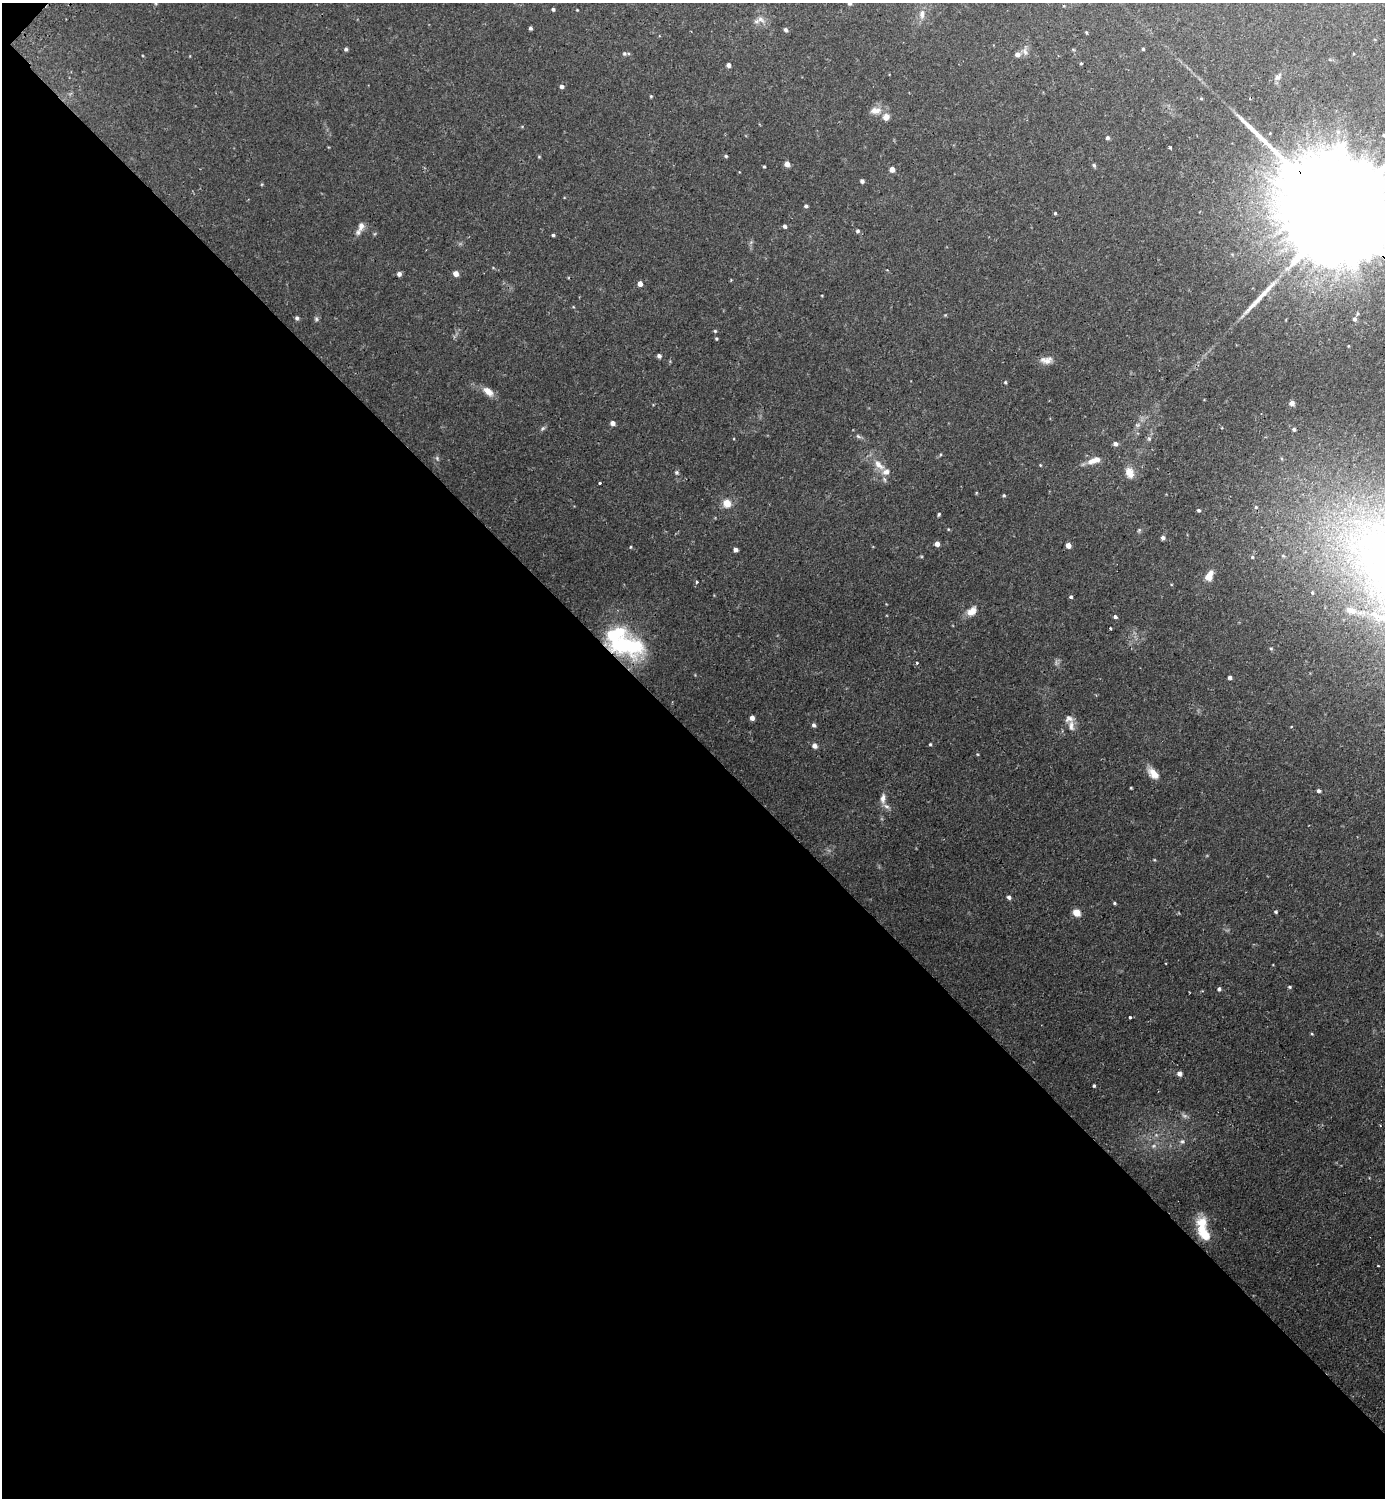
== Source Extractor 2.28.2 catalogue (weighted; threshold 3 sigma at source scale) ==
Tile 9 of 4 x 4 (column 1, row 3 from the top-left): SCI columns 176-1558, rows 1515-3010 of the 6036 x 6033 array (HDU 1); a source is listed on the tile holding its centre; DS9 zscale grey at full resolution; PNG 1387 x 1500 px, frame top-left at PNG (2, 3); no overlay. Shown black and unused: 51% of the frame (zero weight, under 2 of 3 exposures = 3% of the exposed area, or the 3 px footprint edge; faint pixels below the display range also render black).
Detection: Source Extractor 2.28.2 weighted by HDU 2 'WHT'; one run over the whole footprint, this tile lists its part. Background 0.0442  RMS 0.0047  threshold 0.021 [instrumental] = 3 sigma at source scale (4.5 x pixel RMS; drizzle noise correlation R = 1.50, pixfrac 1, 0.05/0.05 arcsec/px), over >= 5 px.
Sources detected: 120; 1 too faint to see at this stretch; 3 inside a brighter object's white glare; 1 long thin detection or spike segment (spike, bleed or trail) — not listed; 6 inside a brighter listed object's ellipse — not listed separately; the other 109 listed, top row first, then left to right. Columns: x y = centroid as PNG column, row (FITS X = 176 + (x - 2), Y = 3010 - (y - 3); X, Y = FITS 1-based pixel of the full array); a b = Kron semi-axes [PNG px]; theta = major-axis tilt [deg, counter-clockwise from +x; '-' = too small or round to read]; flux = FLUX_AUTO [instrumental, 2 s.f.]
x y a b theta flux
849 3 5 4 - 1.1
553 9 4 3 - 0.76
577 10 2 2 - 0.33
922 14 12 7 85 2.6
760 19 13 8 -20 2.8
530 28 4 3 - 0.91
786 30 6 5 - 1.1
346 49 5 4 - 0.83
1143 49 3 3 - 0.66
1025 51 11 7 -71 2
624 54 5 5 - 0.75
1017 54 6 6 - 2
1081 63 5 3 - 0.4
729 65 4 4 - 1.7
1278 77 12 6 52 1.8
561 87 5 5 - 1.3
651 96 4 4 - 0.5
875 111 16 9 -4 3.9
1384 135 5 5 - 0.89
1107 138 4 4 - 0.93
1170 148 3 3 - 0.55
726 156 4 4 - 0.62
539 157 5 3 - 0.43
787 164 5 5 - 3.1
1094 165 5 4 - 0.8
764 167 3 3 - 0.51
892 169 4 4 - 3.7
862 181 4 4 - 1.3
806 206 4 4 - 0.94
1055 213 4 3 - 0.57
1342 215 84 20 -46 40000
361 226 11 7 72 2.5
785 226 5 4 - 1
858 231 5 5 - 0.84
553 235 4 3 - 0.68
456 273 5 5 - 3.6
399 274 5 5 - 1.6
640 284 4 4 - 3.2
945 315 4 4 - 0.42
297 318 5 5 - 1
316 319 7 5 -69 0.83
1354 319 5 5 - 1.3
715 331 4 4 - 0.59
716 339 4 4 - 0.57
659 356 4 4 - 1.4
1046 360 17 9 7 3.4
1005 382 4 4 - 0.51
488 391 15 8 -41 4.1
1292 403 5 5 - 2.3
613 423 5 4 - 2.2
543 428 6 4 44 0.82
1294 429 4 4 - 0.94
858 436 8 5 -30 1
1149 439 6 5 - 0.86
1115 444 5 5 - 1.4
437 458 7 4 -47 0.7
1094 460 16 7 18 5.3
879 465 19 9 -46 5.4
1040 465 4 3 - 0.37
677 472 6 5 - 0.72
1129 472 14 10 -71 4.3
599 483 3 3 - 1.3
1004 495 4 4 - 0.6
727 503 7 7 - 6.4
1256 507 5 5 - 0.57
1199 510 4 4 - 0.82
939 514 5 3 - 0.61
1139 530 6 4 46 0.61
1163 538 5 4 - 1.4
937 544 4 4 - 2.6
1068 545 5 4 - 3.1
630 547 4 3 - 0.39
735 550 4 4 - 1.9
1252 557 5 5 - 0.67
1209 575 13 8 67 4.4
697 581 3 3 - 0.98
1312 593 4 3 - 0.52
1071 597 4 4 - 0.81
1350 610 15 8 -19 3.5
972 611 14 9 44 4.3
1115 617 4 3 - 2.6
1110 628 3 3 - 1
629 645 43 23 -24 36
1271 648 4 4 - 0.55
916 663 3 3 - 1
1230 677 4 4 - 1.3
752 718 4 4 - 2.2
814 725 5 4 - 1.1
1071 726 16 8 -87 2.9
930 744 4 3 - 0.54
814 746 6 6 - 1.9
1153 773 16 9 -44 4.9
1131 788 4 3 - 0.38
1319 791 5 4 - 1.1
883 799 13 6 87 2.6
1009 897 4 4 - 1.3
1114 903 4 3 - 0.62
1276 912 4 4 - 0.66
1076 913 6 6 - 5.7
1290 987 5 4 - 0.63
1219 989 4 4 - 1.1
1130 1017 3 3 - 0.67
1312 1034 4 3 - 0.43
1179 1074 5 5 - 2.1
1094 1086 3 3 - 0.63
1182 1141 7 6 - 1
1153 1146 7 5 13 1.1
1205 1234 25 10 -59 12
1378 1266 3 2 - 0.46
Overlapping masked pixels (flux is a lower limit): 1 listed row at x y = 1342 215
Isophote crosses this tile's border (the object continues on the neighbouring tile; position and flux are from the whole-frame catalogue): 3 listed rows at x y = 849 3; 1384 135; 1342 215